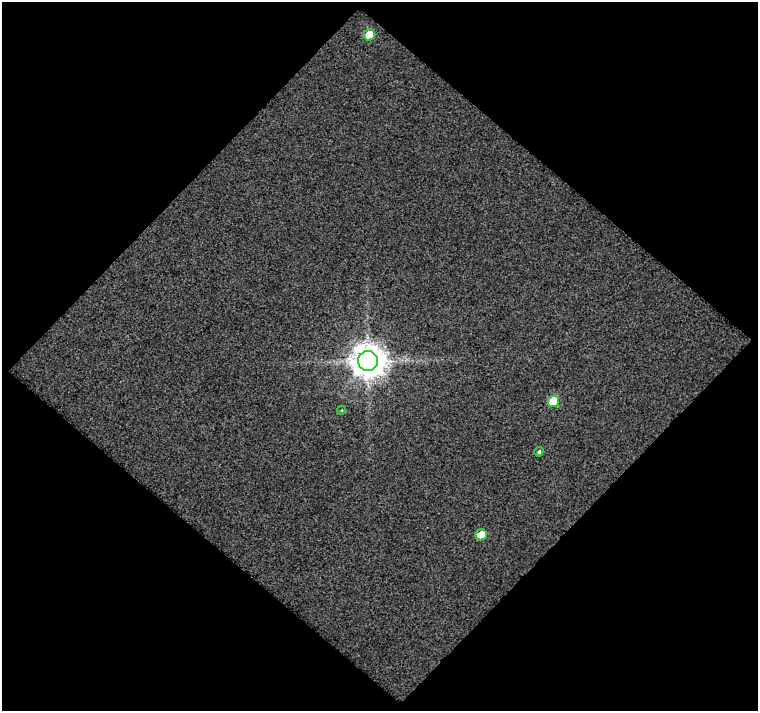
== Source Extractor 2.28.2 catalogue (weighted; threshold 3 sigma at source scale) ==
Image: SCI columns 1-756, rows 24-732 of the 756 x 757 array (HDU 1 of 3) = the unmasked area's bounding box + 8 px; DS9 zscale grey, full resolution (1 PNG px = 1 image px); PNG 760 x 713 px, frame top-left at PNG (2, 2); each listed source drawn as its Kron ellipse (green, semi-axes under 4 px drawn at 4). Shown black and unused: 52% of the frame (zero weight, under 2 of 3 exposures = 2% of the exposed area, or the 3 px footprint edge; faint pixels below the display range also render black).
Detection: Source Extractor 2.28.2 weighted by HDU 2 'WHT'. Background 0.00344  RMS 0.51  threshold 2.28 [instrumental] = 3 sigma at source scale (4.5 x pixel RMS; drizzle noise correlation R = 1.50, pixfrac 1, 0.0396/0.0396 arcsec/px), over >= 5 px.
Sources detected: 6; all 6 listed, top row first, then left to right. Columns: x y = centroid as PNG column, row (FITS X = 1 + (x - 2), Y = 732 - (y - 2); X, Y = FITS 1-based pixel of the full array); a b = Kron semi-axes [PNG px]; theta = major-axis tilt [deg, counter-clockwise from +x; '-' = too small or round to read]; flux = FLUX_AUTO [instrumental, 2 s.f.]
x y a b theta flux
369 35 5 5 - 1200
368 361 10 10 - 98000
553 401 6 5 - 1700
342 410 4 3 - 35
539 452 5 4 - 100
481 535 5 5 - 930